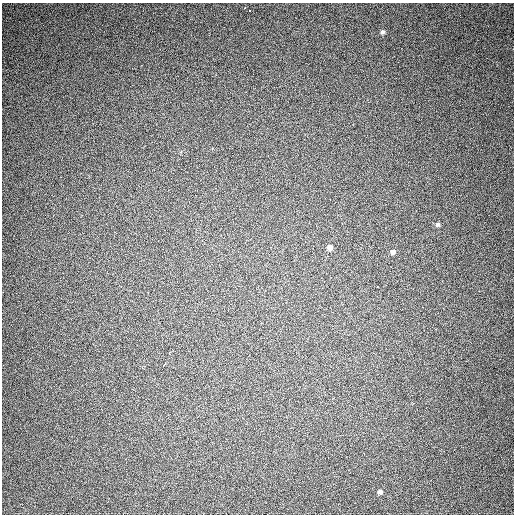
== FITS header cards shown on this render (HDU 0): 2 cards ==
NAXIS1  =                  512
NAXIS2  =                  512

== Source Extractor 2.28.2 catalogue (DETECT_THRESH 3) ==
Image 512 x 512 px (HDU 0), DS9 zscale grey, 1 PNG px = 1 image px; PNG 516 x 516 px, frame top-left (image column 1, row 512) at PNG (2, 3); no overlay
Background 391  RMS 9.6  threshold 28.8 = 3 sigma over >= 5 px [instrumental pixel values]
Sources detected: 9; all 9 listed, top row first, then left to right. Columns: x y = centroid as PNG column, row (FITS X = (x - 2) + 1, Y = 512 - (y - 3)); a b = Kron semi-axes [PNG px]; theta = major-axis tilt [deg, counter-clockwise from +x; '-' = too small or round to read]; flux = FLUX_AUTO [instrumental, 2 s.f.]
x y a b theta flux
245 7 3 2 - 4400
250 10 3 3 - 10000
382 32 6 5 - 1400
437 224 6 5 - 1400
330 247 6 6 - 3200
393 252 5 5 - 2300
169 353 3 2 - 2800
164 364 4 3 - 11000
380 492 5 5 - 1800